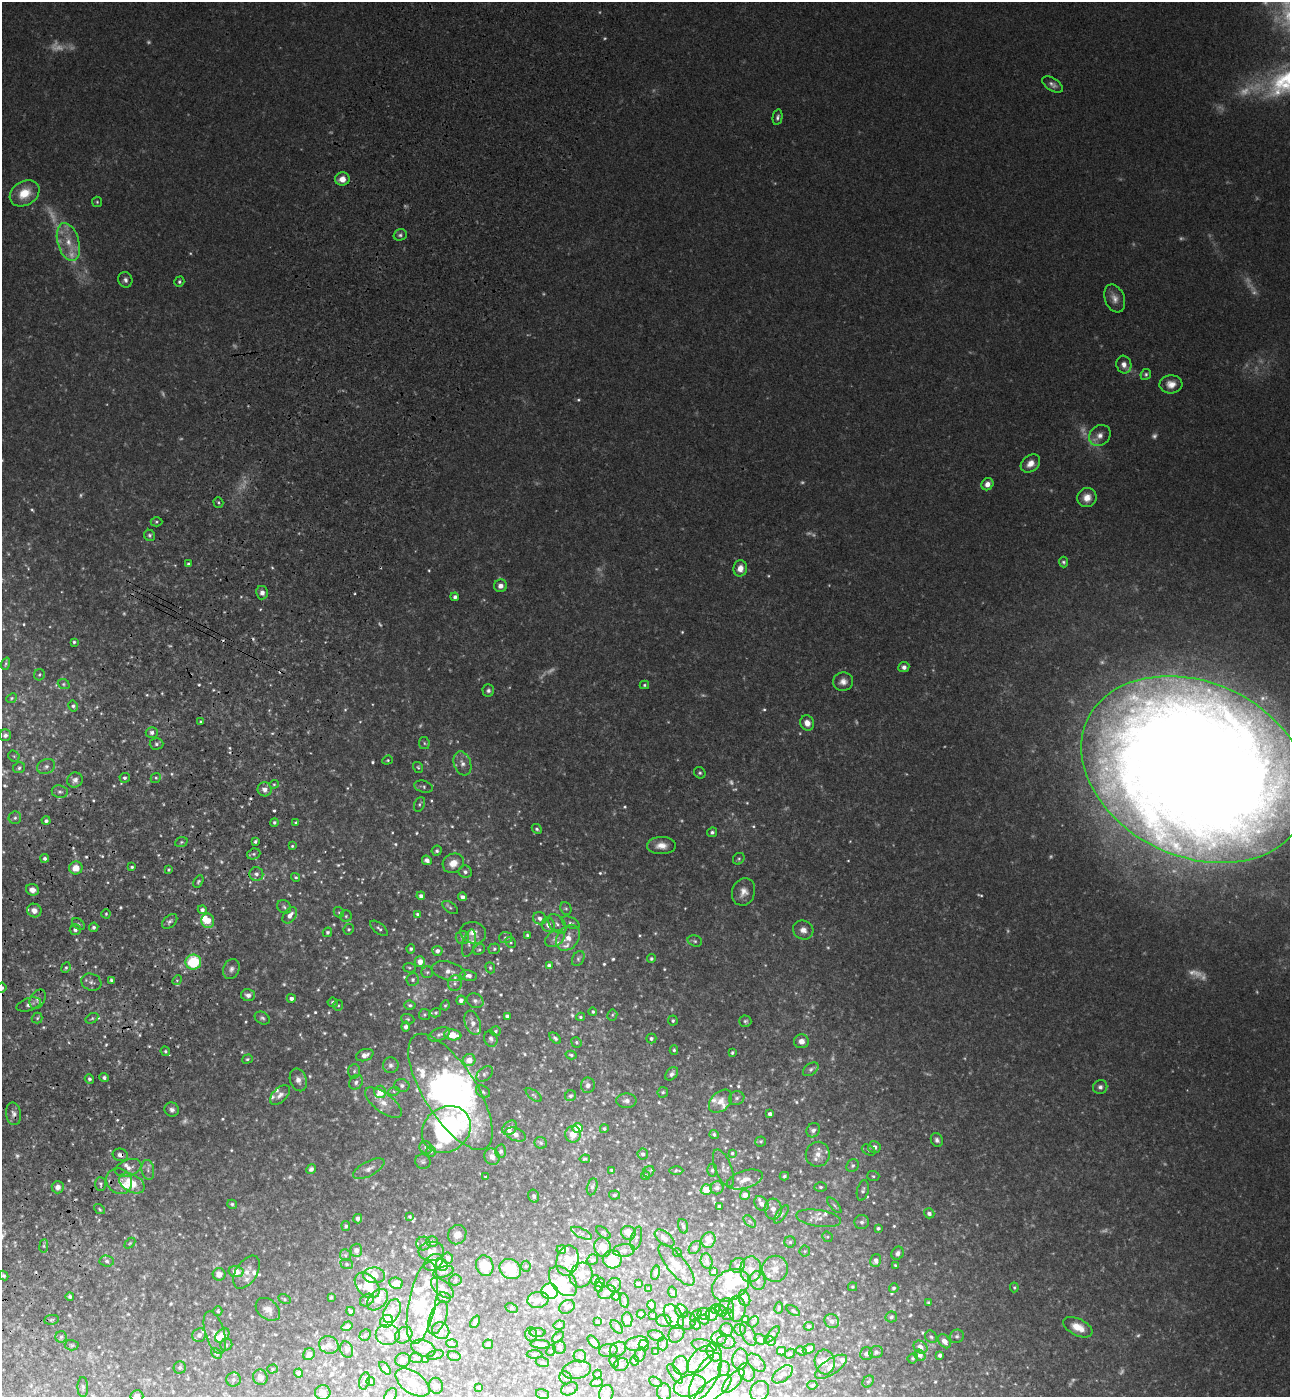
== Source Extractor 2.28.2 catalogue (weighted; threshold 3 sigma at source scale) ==
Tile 7 of 4 x 4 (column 3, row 2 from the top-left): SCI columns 2971-4258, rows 2853-4247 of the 5802 x 5712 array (HDU 1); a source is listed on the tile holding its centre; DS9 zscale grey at full resolution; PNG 1292 x 1399 px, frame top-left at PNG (2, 2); each listed source drawn as its Kron ellipse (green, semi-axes under 4 px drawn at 4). Shown black and unused: <1% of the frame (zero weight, under 3 of 4 exposures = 6% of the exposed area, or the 3 px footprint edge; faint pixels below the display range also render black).
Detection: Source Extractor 2.28.2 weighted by HDU 2 'WHT'; one run over the whole footprint, this tile lists its part. Background 0.0419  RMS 0.0055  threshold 0.0248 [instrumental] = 3 sigma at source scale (4.5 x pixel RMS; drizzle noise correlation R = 1.50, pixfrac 1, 0.05/0.05 arcsec/px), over >= 5 px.
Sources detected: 898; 79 too faint to see at this stretch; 7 inside a brighter object's white glare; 8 cosmic-ray / hot-pixel residue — neither listed nor drawn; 107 inside a brighter listed object's ellipse — not listed separately; of the other 697, all 500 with FLUX_AUTO >= 0.773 (the completeness limit of this list) listed and drawn (197 fainter detections not listed), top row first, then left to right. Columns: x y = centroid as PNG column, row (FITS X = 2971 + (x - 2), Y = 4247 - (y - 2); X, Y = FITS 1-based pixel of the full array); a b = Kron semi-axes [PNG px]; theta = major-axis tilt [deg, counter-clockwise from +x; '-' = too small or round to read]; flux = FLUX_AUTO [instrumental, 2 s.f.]
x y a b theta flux
1052 84 12 6 -31 2.3
778 117 8 4 78 1.4
342 179 7 6 - 5.3
24 193 16 12 32 12
97 202 5 5 - 0.83
400 235 7 5 17 1.3
68 242 19 10 -74 10
125 280 8 7 - 2
179 282 5 4 - 0.95
1115 298 14 9 -68 4.1
1124 365 9 7 -73 3.9
1146 374 6 5 - 1.1
1171 384 11 9 4 5.1
1100 436 11 9 41 4.3
1030 463 11 8 39 5
987 484 6 5 - 3.6
1087 498 10 9 - 5.5
218 503 5 5 - 0.94
156 522 6 4 -1 0.9
150 535 6 5 - 1.2
1063 562 5 4 - 1.1
188 564 4 3 - 1
740 568 8 7 - 5.5
500 586 6 6 - 3.3
262 593 7 6 - 2.4
455 597 4 4 - 1.8
74 642 4 3 - 0.94
6 664 6 4 70 0.92
904 667 5 5 - 2.1
39 675 6 5 - 1
843 682 10 9 - 3.7
64 684 6 5 - 0.89
644 685 4 4 - 0.86
488 690 6 6 - 1.5
11 698 6 4 42 0.84
73 706 5 4 - 1.4
201 721 3 3 - 0.79
807 723 8 7 - 4
152 732 6 5 - 2.1
5 735 6 5 - 1.8
424 743 6 5 - 1.1
156 744 7 5 1 1.6
14 756 6 5 - 0.85
387 760 5 4 - 0.8
462 763 12 8 -70 3.8
46 766 9 7 24 2.4
418 767 6 4 -56 0.81
19 768 6 5 - 1.3
1195 769 119 87 -25 2600
700 773 6 5 - 1.1
125 778 5 5 - 1.5
156 778 5 5 - 0.99
75 780 8 7 - 2.6
274 784 4 4 - 0.78
423 787 9 6 -16 1.4
265 789 7 6 - 3.8
60 792 8 6 -8 1.9
419 804 8 5 67 1.1
15 818 6 6 - 1.4
46 821 4 4 - 1.5
274 822 4 4 - 1.3
296 823 4 4 - 0.89
537 829 5 4 - 1
712 832 5 4 - 1.6
255 841 4 3 - 1.1
181 842 6 5 - 1
292 846 4 3 - 0.78
661 846 14 8 2 5.3
437 851 5 5 - 1.2
254 854 7 5 20 1.2
45 858 4 4 - 1.7
739 859 6 5 - 1
427 860 5 4 - 2.4
453 863 11 9 32 6.6
132 867 3 3 - 0.96
76 868 7 6 - 7.3
169 870 3 3 - 0.78
465 872 6 6 - 2
256 874 7 7 - 2.4
296 877 5 4 - 0.84
198 882 7 4 60 0.94
32 890 6 5 - 4
743 892 14 11 71 5
421 896 4 4 - 2
462 897 4 4 - 2.5
284 907 7 6 - 1.3
450 908 9 5 -35 1.1
566 908 6 5 - 1
202 910 4 4 - 1.9
34 911 7 6 - 4.4
339 912 5 5 - 0.87
106 914 4 4 - 0.82
417 914 4 3 - 0.85
290 915 9 6 53 3.8
346 916 6 5 - 1.1
540 918 7 6 - 2.4
170 921 9 5 42 1.7
208 921 7 6 - 8.4
571 923 9 5 -26 1.4
78 924 7 4 -37 1
557 924 11 7 -48 2.8
548 925 7 6 - 3.5
94 927 5 4 - 1.5
379 928 10 5 -39 1.6
349 929 5 5 - 0.99
75 930 5 5 - 2.2
803 930 10 9 - 3.9
327 932 5 4 - 1.3
473 933 13 10 -17 4.9
527 935 4 4 - 0.97
462 937 6 6 - 1.8
506 938 7 5 6 1.2
568 938 14 10 53 7.2
555 939 11 7 34 2.7
695 941 7 5 -18 1.3
511 942 6 5 - 0.79
469 943 14 6 76 2.5
411 949 4 4 - 1.2
479 949 6 5 - 0.86
494 949 6 5 - 1
437 951 5 5 - 2.5
578 959 8 5 60 1.3
651 959 4 4 - 1
193 962 8 7 - 28
420 962 5 5 - 5.1
549 965 4 4 - 1.7
66 968 5 4 - 1
409 968 6 4 -3 0.8
490 968 6 4 -69 0.97
231 969 10 8 65 2.4
449 971 17 9 -15 4.4
427 972 6 5 - 0.97
468 976 8 5 -9 2.8
111 980 4 3 - 0.91
177 980 5 4 - 0.79
413 980 6 6 - 1.6
91 982 10 8 -19 2.7
455 983 8 7 - 1.7
2 988 5 4 - 1.1
248 995 7 6 - 2.7
291 998 4 4 - 2.1
38 999 10 7 62 2.8
461 1000 5 4 - 2.3
475 1001 9 7 -31 2.1
333 1002 5 5 - 1.4
29 1004 13 6 18 2.7
338 1005 5 4 - 0.94
410 1005 6 4 -5 1.1
445 1005 5 4 - 0.79
593 1012 4 4 - 0.86
436 1013 5 4 - 0.82
425 1015 5 5 - 0.89
612 1015 5 5 - 0.82
507 1016 4 4 - 1.6
580 1017 4 3 - 0.91
37 1018 5 5 - 1.1
92 1018 7 4 29 1.1
262 1018 8 6 -28 1.4
408 1019 7 5 -20 0.98
673 1021 5 5 - 1.1
745 1021 6 5 - 1.1
473 1023 13 7 -69 4.5
406 1027 5 4 - 1.8
496 1031 5 5 - 1.1
439 1034 11 6 21 2.1
453 1035 8 5 -8 9.9
555 1038 7 4 -44 1.3
651 1038 5 5 - 1.4
491 1039 8 6 -69 1.8
801 1041 7 7 - 4.1
576 1042 5 5 - 0.97
674 1050 4 3 - 0.88
165 1051 5 4 - 1
732 1053 4 3 - 1
365 1055 9 6 19 2.9
571 1055 5 3 - 0.95
247 1059 5 4 - 0.89
469 1060 6 6 - 6.5
391 1065 8 8 - 2.2
811 1069 9 5 36 1.6
354 1071 7 6 - 1.3
485 1074 9 6 40 1.6
672 1074 8 5 49 1.8
104 1078 4 4 - 1.4
89 1079 5 4 - 1.2
298 1080 11 8 -72 3.1
356 1082 7 6 - 1.8
402 1085 8 6 -19 1.8
588 1085 8 7 - 2.7
1100 1087 7 7 - 2
394 1091 6 4 16 0.87
380 1092 6 6 - 8.7
450 1092 66 26 -58 170
483 1092 7 5 -33 1.1
663 1092 5 5 - 0.98
280 1095 12 7 42 2.9
534 1095 9 4 -38 1.1
571 1096 6 5 - 1.5
737 1098 8 6 17 1.8
626 1101 10 7 0 2.5
720 1101 13 9 45 4.6
383 1103 22 9 -37 6.6
172 1110 7 7 - 2.1
13 1114 11 7 -81 2.8
770 1114 4 4 - 1.9
510 1128 8 6 40 2.5
578 1128 5 5 - 12
446 1129 26 22 38 80
604 1129 4 4 - 1.1
813 1130 7 6 - 2
516 1134 11 6 -21 2.8
573 1134 8 7 - 6.3
714 1134 5 4 - 1.2
937 1140 7 6 - 1.9
761 1141 5 5 - 0.9
541 1143 6 5 - 1.2
426 1147 6 6 - 1.6
874 1147 6 6 - 2.7
869 1150 7 5 -28 1
431 1151 5 5 - 0.85
501 1151 7 5 -89 1.4
732 1153 4 4 - 0.95
643 1154 5 5 - 1.7
818 1154 12 12 - 5.3
120 1155 8 6 -15 2.6
492 1157 8 7 - 3
585 1159 5 3 - 0.87
423 1162 8 7 - 1.4
853 1166 7 5 45 1.4
128 1168 13 8 20 3.9
723 1168 20 8 -68 2.5
311 1169 5 4 - 1.5
369 1169 17 7 28 3.4
148 1170 10 6 -81 2.2
611 1170 4 3 - 0.79
676 1170 7 4 0 0.95
712 1170 6 5 - 1.2
649 1172 6 5 - 0.88
646 1176 4 4 - 1.2
784 1176 5 4 - 0.9
873 1176 6 5 - 0.98
486 1177 3 3 - 0.85
745 1180 18 8 17 5.5
119 1181 13 12 - 5.9
132 1183 14 8 -29 16
101 1184 7 5 -89 1.3
58 1187 6 6 - 3.2
592 1187 8 5 76 1.6
821 1187 6 4 -1 1.1
717 1188 6 6 - 2.2
706 1190 5 5 - 11
863 1190 10 5 76 1.8
614 1195 5 4 - 1.1
745 1195 5 5 - 3.9
534 1196 6 5 - 1.3
232 1204 5 4 - 0.98
761 1204 8 6 -50 3
834 1205 9 4 -50 1
719 1207 4 3 - 1.3
99 1209 6 4 -38 0.84
773 1209 10 8 -86 3.7
929 1213 5 5 - 1.9
781 1214 10 4 54 1.5
410 1217 3 3 - 0.89
819 1218 23 8 -9 5.1
358 1219 5 4 - 2.3
750 1221 7 4 -45 0.98
862 1222 7 7 - 1.9
346 1226 5 4 - 1
683 1226 7 4 -75 1.2
878 1228 4 3 - 1.2
581 1233 11 4 -26 1.8
603 1233 8 4 -40 0.91
628 1233 7 7 - 6.6
457 1235 10 9 - 4.5
827 1237 5 5 - 0.82
636 1238 12 5 76 1.7
665 1238 11 6 -38 3.5
708 1240 8 7 - 7
432 1242 6 5 - 1.7
790 1242 6 5 - 1.2
130 1243 6 4 45 0.77
423 1244 7 7 - 1.7
44 1246 7 3 83 0.82
603 1247 10 8 -70 8.6
695 1248 7 5 50 1.1
356 1250 7 6 - 2.7
561 1250 5 4 - 1.7
624 1250 11 6 6 2.4
431 1251 13 9 5 4.4
805 1251 5 5 - 0.95
678 1253 4 4 - 0.84
898 1253 7 6 - 1.9
345 1255 6 5 - 1.1
448 1258 5 5 - 1.7
612 1259 9 9 - 12
568 1260 15 10 77 10
592 1260 6 5 - 1.1
876 1260 6 5 - 2.3
107 1261 7 5 -4 1.5
707 1261 7 6 - 1.5
433 1262 10 7 33 5.4
347 1264 6 5 - 1.1
442 1265 6 5 - 4.1
676 1265 26 9 -51 6.5
738 1265 8 7 - 1.8
896 1265 4 3 - 0.91
485 1266 10 8 -72 14
526 1266 5 5 - 0.89
510 1269 11 9 -36 20
751 1269 13 10 87 6.1
775 1269 13 13 - 6.6
236 1272 7 5 -11 7.7
247 1272 18 10 57 5.6
443 1272 10 5 17 1.8
714 1272 4 3 - 1.6
655 1273 7 4 76 1.6
219 1274 6 6 - 4.1
374 1275 11 8 -3 6
581 1275 12 11 - 5.1
4 1276 5 4 - 1.1
455 1280 6 5 - 1.1
595 1280 4 4 - 1.1
563 1281 17 11 -49 18
758 1281 9 7 -73 3.5
600 1282 5 4 - 1.9
396 1283 7 5 -9 4
638 1284 4 3 - 1.5
367 1285 15 10 -47 11
614 1285 7 6 - 2.3
731 1285 20 14 32 13
599 1287 5 4 - 1.2
852 1287 4 4 - 0.9
1014 1287 5 4 - 0.81
442 1288 13 7 -39 4
894 1288 5 4 - 1.2
649 1289 3 3 - 0.91
550 1291 8 7 - 39
607 1292 9 6 22 4.6
673 1292 6 4 -76 0.85
70 1296 4 4 - 1.1
616 1296 4 4 - 1.1
331 1297 3 3 - 0.98
444 1298 7 5 -12 1.2
744 1298 8 5 -72 5.4
284 1299 6 4 -29 0.84
367 1300 8 5 34 1.8
377 1300 12 8 46 4.4
538 1300 11 8 10 4
624 1300 7 3 -79 1.1
928 1302 3 3 - 0.9
422 1303 41 13 79 18
651 1305 5 4 - 1.1
727 1306 8 7 - 2.1
567 1307 8 6 35 2
512 1308 6 4 -27 0.81
779 1308 6 4 81 0.81
268 1309 14 9 -40 4.6
715 1309 5 4 - 0.98
737 1309 13 9 89 4.9
218 1311 5 4 - 0.88
350 1311 4 3 - 1.5
392 1311 13 8 66 5.5
682 1311 7 5 -52 1.3
721 1311 6 5 - 0.93
793 1311 7 4 -35 0.89
641 1314 4 3 - 0.99
704 1314 6 6 - 1.6
712 1314 6 6 - 2.1
728 1314 6 6 - 2
653 1315 3 3 - 0.92
696 1315 7 4 47 0.8
674 1316 13 8 -59 4.6
891 1317 6 5 - 1.4
438 1318 17 8 69 3.4
627 1319 7 5 -89 3.5
704 1319 5 5 - 1.6
745 1319 4 4 - 0.79
51 1320 7 4 7 0.98
387 1321 6 6 - 14
664 1321 7 6 - 1.7
687 1321 9 8 - 2.6
832 1321 7 7 - 2.4
475 1322 6 3 65 1.4
597 1322 4 3 - 1.1
753 1322 6 4 46 0.93
696 1324 5 5 - 1.1
559 1325 6 4 11 1.1
347 1326 6 4 35 1.4
809 1326 5 3 - 0.9
617 1327 8 4 -51 0.92
1078 1327 16 8 -25 8.3
726 1330 7 6 - 3.2
740 1330 6 5 - 1.4
441 1331 9 8 - 2.5
537 1332 8 4 1 0.85
215 1333 22 9 -73 4.6
387 1334 12 10 0 5.4
531 1334 7 6 - 1.3
676 1334 9 7 61 1.9
748 1334 13 6 -63 3
199 1335 7 6 - 2.5
222 1335 8 5 43 7.1
365 1335 6 5 - 0.94
404 1335 9 7 38 2.6
772 1335 10 4 47 1.1
656 1336 8 5 -21 1.6
957 1336 7 6 - 1.5
61 1337 5 5 - 1.3
558 1337 7 4 44 0.78
931 1337 6 5 - 1.1
719 1338 7 7 - 2.7
760 1339 6 5 - 2.3
771 1341 5 4 - 0.82
945 1341 8 5 -52 3.9
594 1342 8 4 -49 2.4
726 1342 9 6 -12 1.9
452 1343 6 4 -3 0.81
663 1343 7 5 90 1.1
488 1344 5 4 - 1.6
540 1344 10 4 -3 2.1
637 1344 12 7 12 3.3
72 1345 7 5 -2 0.95
226 1345 6 5 - 1.2
329 1345 10 8 -21 3.6
644 1345 5 5 - 3.8
704 1346 13 6 -14 2.4
921 1347 7 6 - 3.6
423 1348 12 8 -21 4
560 1348 6 6 - 1.8
347 1349 8 6 -71 1.5
618 1349 8 7 - 2
809 1349 6 4 30 2.9
608 1350 9 6 12 1.7
551 1351 6 4 61 0.88
781 1351 4 4 - 6.7
801 1351 5 3 - 0.77
656 1352 3 3 - 0.78
714 1352 9 7 -66 8.2
876 1352 7 6 - 1.5
216 1353 6 4 -43 0.94
309 1354 6 5 - 3.7
534 1354 8 4 -1 0.79
790 1354 5 4 - 0.81
866 1354 6 6 - 1.7
435 1355 8 4 13 0.92
640 1355 7 5 72 1.1
920 1355 6 5 - 2.5
940 1355 4 4 - 1.7
454 1356 6 5 - 1.1
580 1356 6 6 - 1.6
416 1358 6 5 - 1
913 1358 5 5 - 0.88
700 1359 17 9 46 5.8
740 1359 10 7 82 2.7
403 1360 7 7 - 2.8
425 1360 4 3 - 0.93
614 1361 6 4 -61 0.9
635 1361 4 4 - 1.4
542 1362 7 5 -16 0.9
825 1362 12 10 -81 4.3
756 1363 11 6 -45 3
621 1365 7 6 - 1.7
681 1365 9 8 - 3.6
831 1367 18 7 33 4.5
180 1368 6 6 - 1.3
385 1368 7 3 -51 1
724 1368 7 6 - 1.7
272 1369 5 4 - 0.87
576 1370 14 9 9 5
747 1372 9 7 -62 2.4
298 1373 4 4 - 2.2
598 1374 4 4 - 1.2
675 1374 11 5 -54 1.6
783 1374 12 6 39 3
260 1377 8 7 - 2.9
705 1377 27 11 60 11
566 1378 7 6 - 1.8
233 1380 7 7 - 1.6
364 1381 9 5 77 1.4
371 1381 4 4 - 1.1
733 1381 15 6 48 3.6
597 1382 6 4 19 0.91
655 1382 7 4 -28 0.82
868 1382 6 5 - 1
412 1383 19 10 -34 7.6
812 1385 5 4 - 0.91
436 1386 8 7 - 2
690 1386 16 10 15 8.8
83 1387 10 5 -88 1.4
479 1388 4 4 - 1.2
569 1389 8 6 24 1.7
713 1390 22 9 35 10
760 1391 10 9 - 3.7
323 1392 8 7 - 3.1
664 1392 8 7 - 4
606 1393 9 7 70 2.7
542 1394 7 5 -17 1
137 1396 6 6 - 2
390 1396 8 5 58 1.3
Overlapping masked pixels (flux is a lower limit): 2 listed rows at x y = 13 1114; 120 1155
Isophote crosses this tile's border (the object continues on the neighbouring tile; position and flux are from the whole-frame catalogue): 5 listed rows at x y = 1195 769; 2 988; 664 1392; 137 1396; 390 1396